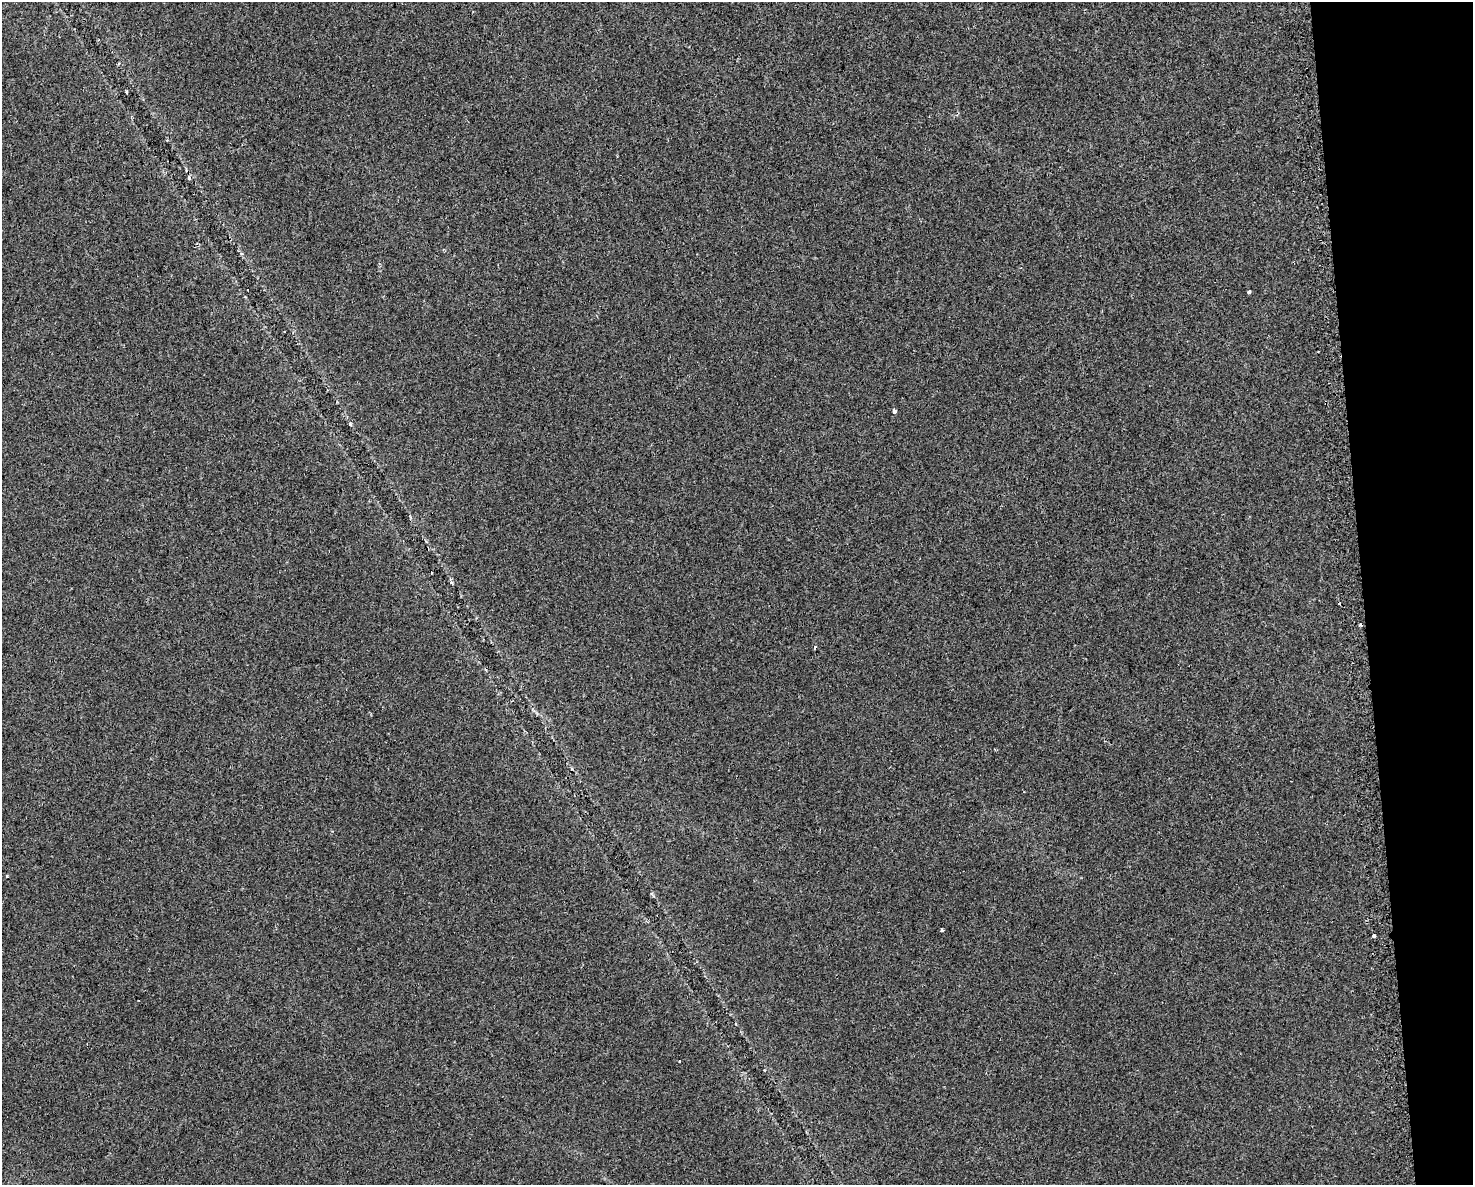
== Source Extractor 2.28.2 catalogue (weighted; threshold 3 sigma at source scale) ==
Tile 9 of 3 x 4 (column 3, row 3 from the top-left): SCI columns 3036-4506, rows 1223-2405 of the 4556 x 4811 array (HDU 1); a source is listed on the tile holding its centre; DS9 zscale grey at full resolution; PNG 1475 x 1187 px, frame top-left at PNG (2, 2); no overlay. Shown black and unused: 8% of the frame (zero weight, under 2 of 3 exposures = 3% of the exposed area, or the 3 px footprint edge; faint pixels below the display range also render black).
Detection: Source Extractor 2.28.2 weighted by HDU 2 'WHT'; one run over the whole footprint, this tile lists its part. Background 0.0393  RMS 0.0057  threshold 0.0257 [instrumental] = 3 sigma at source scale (4.5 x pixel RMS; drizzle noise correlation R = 1.50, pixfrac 1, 0.0396/0.0396 arcsec/px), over >= 5 px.
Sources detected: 15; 4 cosmic-ray / hot-pixel residue — not listed; the other 11 listed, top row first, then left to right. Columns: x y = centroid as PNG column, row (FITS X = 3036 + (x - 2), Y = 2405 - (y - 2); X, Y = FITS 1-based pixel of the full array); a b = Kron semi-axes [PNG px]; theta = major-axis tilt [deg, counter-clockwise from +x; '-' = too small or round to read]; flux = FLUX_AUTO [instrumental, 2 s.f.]
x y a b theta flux
127 92 4 3 - 0.99
189 178 5 4 - 1
248 290 3 2 - 0.46
1249 292 3 3 - 10
894 411 4 3 - 11
431 573 3 2 - 0.59
995 750 3 3 - 0.47
7 876 3 2 - 0.58
942 930 4 3 - 0.65
1374 936 3 3 - 7.5
680 1061 3 3 - 1.1